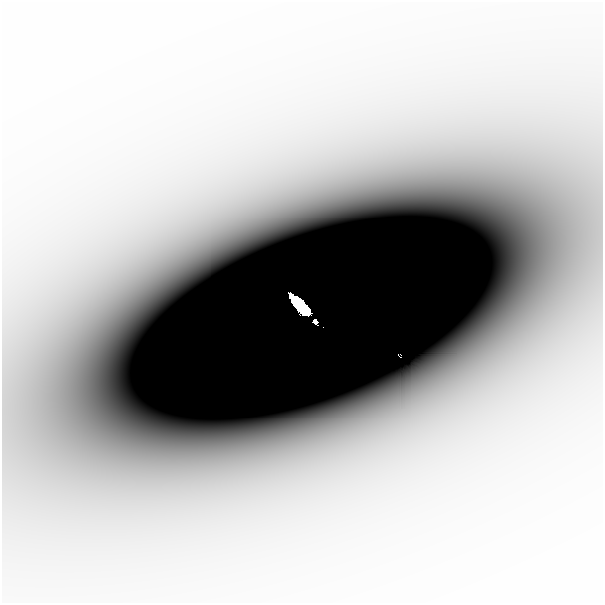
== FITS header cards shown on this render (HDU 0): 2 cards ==
NAXIS1  =                  601
NAXIS2  =                  601

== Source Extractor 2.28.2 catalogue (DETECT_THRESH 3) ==
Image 601 x 601 px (HDU 0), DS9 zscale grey, 1 PNG px = 1 image px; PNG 605 x 605 px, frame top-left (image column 1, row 601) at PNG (2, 2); no overlay
Background -1.20e-06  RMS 4.6e-07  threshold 1.38e-06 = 3 sigma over >= 5 px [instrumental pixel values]
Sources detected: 4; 2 with non-positive FLUX_AUTO (blend fragments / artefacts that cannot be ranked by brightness) are not listed; the other 2 listed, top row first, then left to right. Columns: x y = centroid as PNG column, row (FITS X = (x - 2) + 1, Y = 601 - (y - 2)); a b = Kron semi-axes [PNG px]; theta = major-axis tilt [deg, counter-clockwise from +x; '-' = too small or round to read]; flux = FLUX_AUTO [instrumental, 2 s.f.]
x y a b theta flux
331 218 57 27 8 0.0034
300 305 24 8 -47 1.7
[2 non-positive-flux detections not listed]